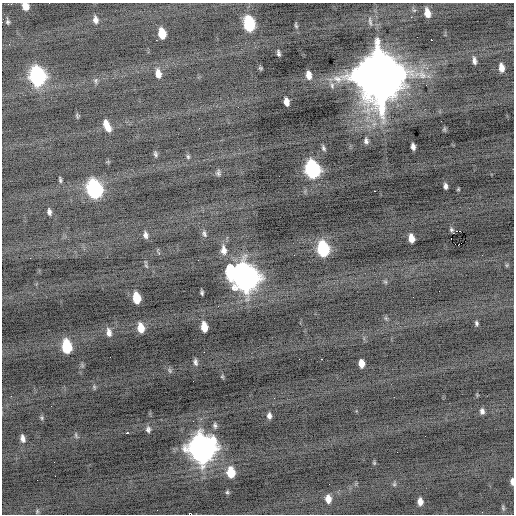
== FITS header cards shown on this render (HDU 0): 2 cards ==
NAXIS1  =                  512 / Axis length
NAXIS2  =                  512 / Axis length

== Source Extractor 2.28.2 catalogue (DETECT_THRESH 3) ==
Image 512 x 512 px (HDU 0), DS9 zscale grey, 1 PNG px = 1 image px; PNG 516 x 516 px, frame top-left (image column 1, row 512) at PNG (2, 3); no overlay
Background -0.655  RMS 0.88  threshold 2.65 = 3 sigma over >= 5 px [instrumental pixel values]
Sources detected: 94; all 94 listed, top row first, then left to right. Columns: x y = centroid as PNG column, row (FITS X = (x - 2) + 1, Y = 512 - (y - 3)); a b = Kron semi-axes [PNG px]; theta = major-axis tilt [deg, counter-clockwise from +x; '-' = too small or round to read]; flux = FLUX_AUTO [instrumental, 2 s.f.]
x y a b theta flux
25 6 7 5 -65 640
427 13 8 5 -80 610
411 17 3 2 - 110
95 20 10 7 -80 300
8 22 6 5 - 100
249 24 10 7 -79 6100
296 25 6 3 -75 80
162 33 9 6 -79 1200
417 37 2 2 - 42
156 40 2 2 - 120
431 40 3 2 - 400
9 44 3 2 - 39
278 53 6 3 -77 120
474 61 11 5 -82 230
260 68 5 4 - 71
501 68 9 6 -80 500
158 73 10 6 -80 510
309 75 7 5 -80 410
38 76 11 8 -79 15000
379 76 17 14 -78 500000
96 80 8 5 84 130
332 85 9 6 -88 210
426 85 2 2 - 40
286 102 7 5 -81 380
77 116 7 4 -67 75
441 121 2 2 - 40
107 126 11 5 -66 660
444 129 6 5 - 83
366 141 9 6 -84 210
413 147 6 4 -79 260
323 148 7 4 -70 130
155 154 7 5 -79 120
188 157 7 5 -74 97
313 169 11 8 -76 13000
218 173 7 5 -90 130
60 180 7 3 -78 89
445 186 6 4 -86 200
95 189 11 8 -77 14000
458 189 3 3 - 57
374 191 3 2 - 440
49 212 6 4 -81 170
452 230 8 5 -67 120
204 234 9 5 -77 160
145 235 7 4 -80 200
411 238 8 5 -79 550
451 238 2 2 - 270
455 244 2 2 - 270
458 245 3 2 - 640
323 249 10 7 -79 6200
224 250 12 7 -81 460
294 255 2 2 - 28
507 265 6 4 72 70
146 266 7 3 -37 76
245 277 14 12 -54 64000
385 282 6 5 - 94
202 292 5 3 - 110
413 297 2 2 - 26
136 298 9 6 -80 1400
386 318 7 4 -89 92
476 323 6 4 -77 120
204 327 9 5 -80 790
141 328 9 6 -78 750
109 332 11 6 -81 330
67 346 10 6 -80 3100
110 357 2 2 - 36
322 359 3 2 - 240
195 362 9 5 -79 180
361 363 7 5 -84 510
82 365 7 4 -72 83
170 370 8 6 -49 130
222 376 6 4 -54 76
94 387 7 5 -77 92
482 411 7 5 -80 200
269 416 7 5 -84 220
42 418 6 5 - 100
215 425 8 5 -89 150
148 429 8 6 -86 190
127 433 3 2 - 170
76 435 9 4 -74 110
23 438 10 6 -77 300
202 448 12 11 - 71000
54 462 2 2 - 31
374 463 6 5 - 69
231 472 9 7 -85 1500
512 481 6 3 -88 210
394 484 6 5 - 100
227 492 5 4 - 83
328 499 9 6 -87 490
420 502 7 5 -87 380
503 508 7 4 -68 91
157 510 2 2 - 31
37 511 7 5 71 95
482 512 2 2 - 63
190 514 5 2 - 840
At the frame edge (FLAGS 8, measured only in part): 3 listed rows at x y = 25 6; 512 481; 190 514